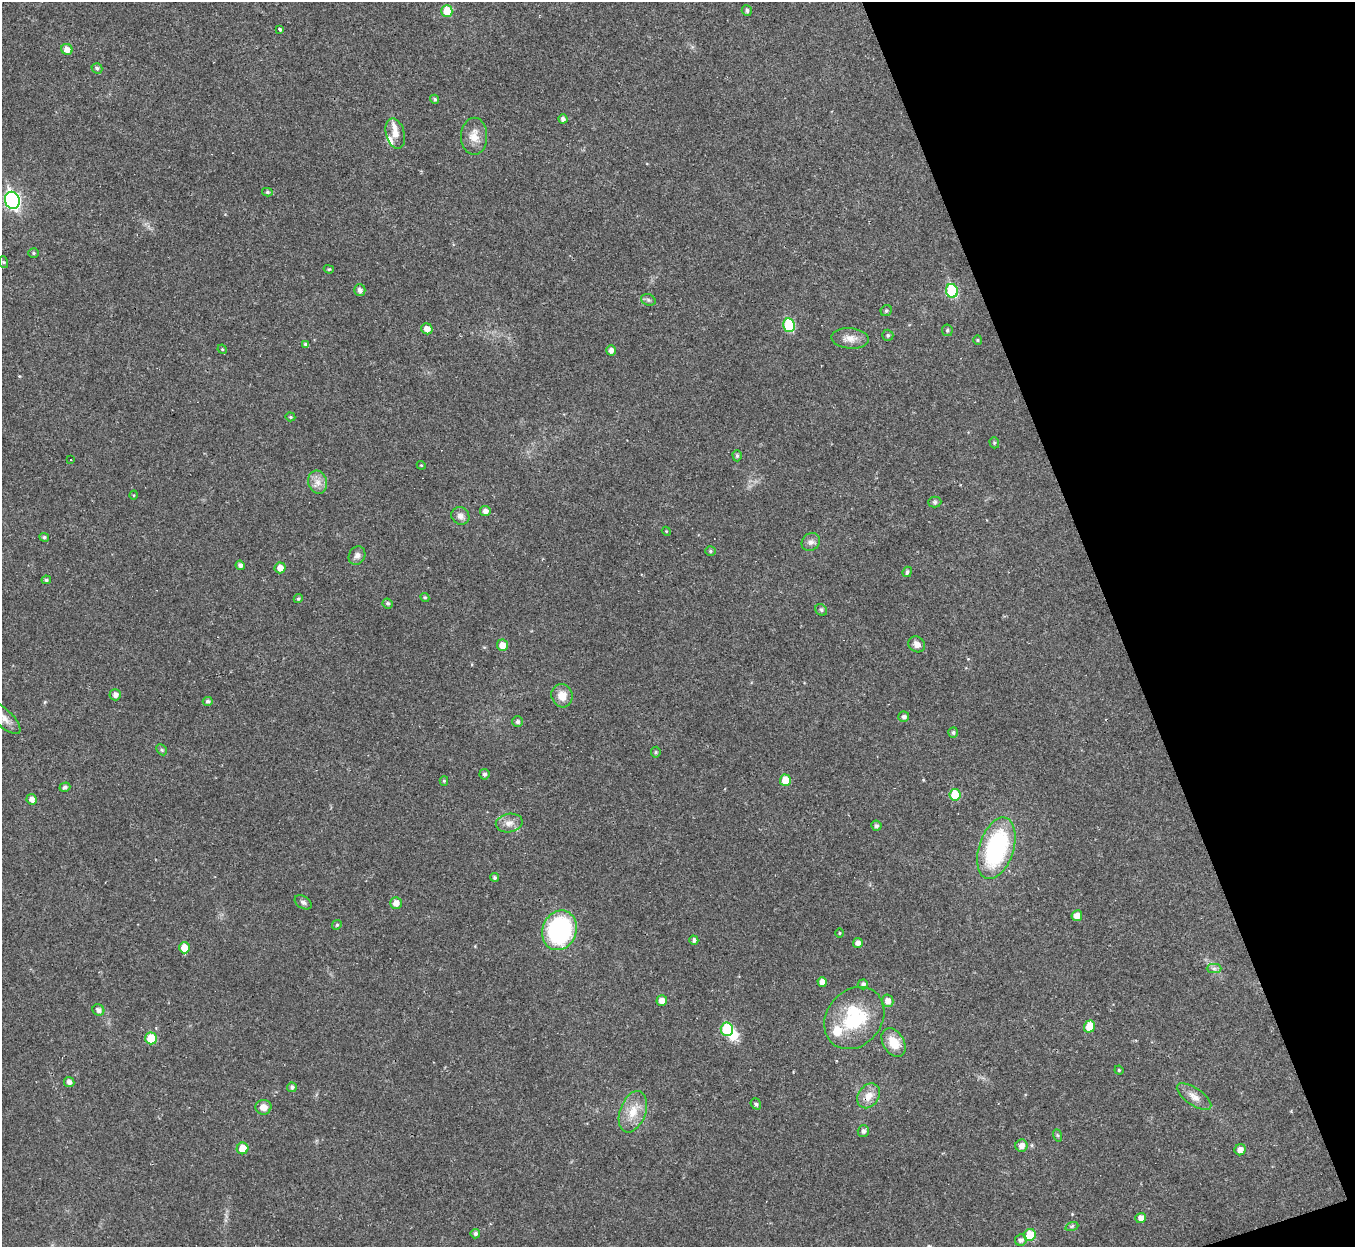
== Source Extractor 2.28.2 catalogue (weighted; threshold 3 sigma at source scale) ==
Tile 12 of 4 x 4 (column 4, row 3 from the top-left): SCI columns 4061-5413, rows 1389-2633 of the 5413 x 5393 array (HDU 1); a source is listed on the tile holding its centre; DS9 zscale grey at full resolution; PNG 1357 x 1249 px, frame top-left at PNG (2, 2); each listed source drawn as its Kron ellipse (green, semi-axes under 4 px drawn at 4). Shown black and unused: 18% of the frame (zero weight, under 2 of 3 exposures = <1% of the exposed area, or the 3 px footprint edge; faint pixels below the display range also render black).
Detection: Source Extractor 2.28.2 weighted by HDU 2 'WHT'; one run over the whole footprint, this tile lists its part. Background 0.0387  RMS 0.0048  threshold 0.0214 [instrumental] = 3 sigma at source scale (4.5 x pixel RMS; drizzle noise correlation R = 1.50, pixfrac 1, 0.05/0.05 arcsec/px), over >= 5 px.
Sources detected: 114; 1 inside a brighter object's white glare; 1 cosmic-ray / hot-pixel residue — neither listed nor drawn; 3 inside a brighter listed object's ellipse — not listed separately; the other 109 listed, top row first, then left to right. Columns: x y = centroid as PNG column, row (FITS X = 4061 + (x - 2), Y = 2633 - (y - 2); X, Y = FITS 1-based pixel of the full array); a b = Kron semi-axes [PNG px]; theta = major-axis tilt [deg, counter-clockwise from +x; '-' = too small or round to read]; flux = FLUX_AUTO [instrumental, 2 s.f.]
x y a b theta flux
747 10 5 5 - 1.1
447 11 6 5 - 11
280 29 4 3 - 1.6
67 49 6 5 - 3.4
97 68 5 5 - 1.1
435 99 5 4 - 1.1
563 119 4 4 - 1.7
395 134 15 9 -75 4.2
474 136 18 13 90 6
267 192 5 4 - 0.77
12 200 9 7 -70 120
33 253 5 4 - 0.66
3 262 6 4 -71 0.62
329 269 5 4 - 0.57
360 290 6 5 - 1.9
952 291 7 6 - 30
648 300 7 5 -22 1.1
886 311 6 5 - 0.87
789 325 7 6 - 25
427 329 6 5 - 3.5
947 330 6 5 - 0.88
888 335 5 5 - 0.74
850 338 19 10 -4 4.4
978 340 4 4 - 0.5
306 344 4 4 - 0.99
222 349 5 4 - 0.46
611 350 5 4 - 2.1
290 417 5 4 - 0.62
994 443 6 4 -71 0.74
737 456 5 4 - 0.9
71 460 3 3 - 2
421 465 4 3 - 0.42
318 482 11 9 -74 3.6
134 495 4 3 - 0.41
935 502 6 5 - 0.88
485 511 5 5 - 2.5
460 516 9 8 - 2.4
666 531 4 3 - 0.39
44 537 5 4 - 0.86
811 542 10 8 42 2
710 551 5 4 - 0.71
357 556 9 8 - 2.2
240 565 5 4 - 1.6
280 568 5 5 - 3.7
907 572 5 4 - 1.1
46 580 5 4 - 0.87
425 597 5 4 - 0.62
298 599 5 4 - 0.75
388 603 5 4 - 1
821 610 6 5 - 0.88
917 644 9 7 -35 3
502 645 6 5 - 4.5
115 695 5 5 - 1.9
562 696 12 10 -71 5.3
208 701 5 4 - 1.1
904 717 5 5 - 1.5
4 718 21 8 -44 4.1
518 722 5 5 - 1.3
953 732 5 4 - 0.93
162 750 6 4 -45 0.76
656 752 5 5 - 0.67
484 774 5 5 - 1.1
785 780 6 5 - 7.6
444 781 5 4 - 0.64
65 787 5 4 - 1.2
955 795 6 5 - 14
32 799 5 5 - 2.6
509 823 13 9 10 3.5
876 826 5 5 - 1.2
996 848 32 17 72 59
494 877 4 4 - 0.8
303 902 9 6 -32 1.4
396 903 6 6 - 3.7
1077 916 5 5 - 4.3
337 925 5 4 - 0.65
559 930 20 17 70 68
839 933 4 3 - 0.42
694 940 4 4 - 1.3
858 943 5 5 - 2.4
184 948 5 5 - 6.5
1214 968 7 4 0 1.2
822 982 5 4 - 2.9
863 984 5 5 - 1.6
662 1001 5 5 - 3.8
888 1001 6 6 - 2.8
98 1010 6 5 - 1.9
854 1018 33 27 49 29
1089 1026 6 5 - 8.5
727 1029 7 6 - 21
151 1038 6 5 - 12
894 1042 15 10 -59 7.9
1119 1070 4 4 - 0.54
69 1082 5 5 - 2.1
292 1087 5 5 - 1.2
869 1096 13 10 55 5.1
1194 1097 20 8 -34 4.1
756 1104 6 5 - 1
263 1107 8 7 - 4.2
633 1112 21 13 69 8.5
863 1131 6 5 - 1.6
1057 1135 6 4 -70 0.71
1021 1146 6 6 - 2.9
242 1148 6 5 - 7.8
1240 1150 6 5 - 2.9
1141 1218 5 5 - 2.6
1072 1226 6 4 18 0.71
475 1234 5 4 - 1.3
1030 1235 6 5 - 11
1021 1240 6 5 - 1.7
Isophote crosses this tile's border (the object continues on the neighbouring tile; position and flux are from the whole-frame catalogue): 1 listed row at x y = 4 718